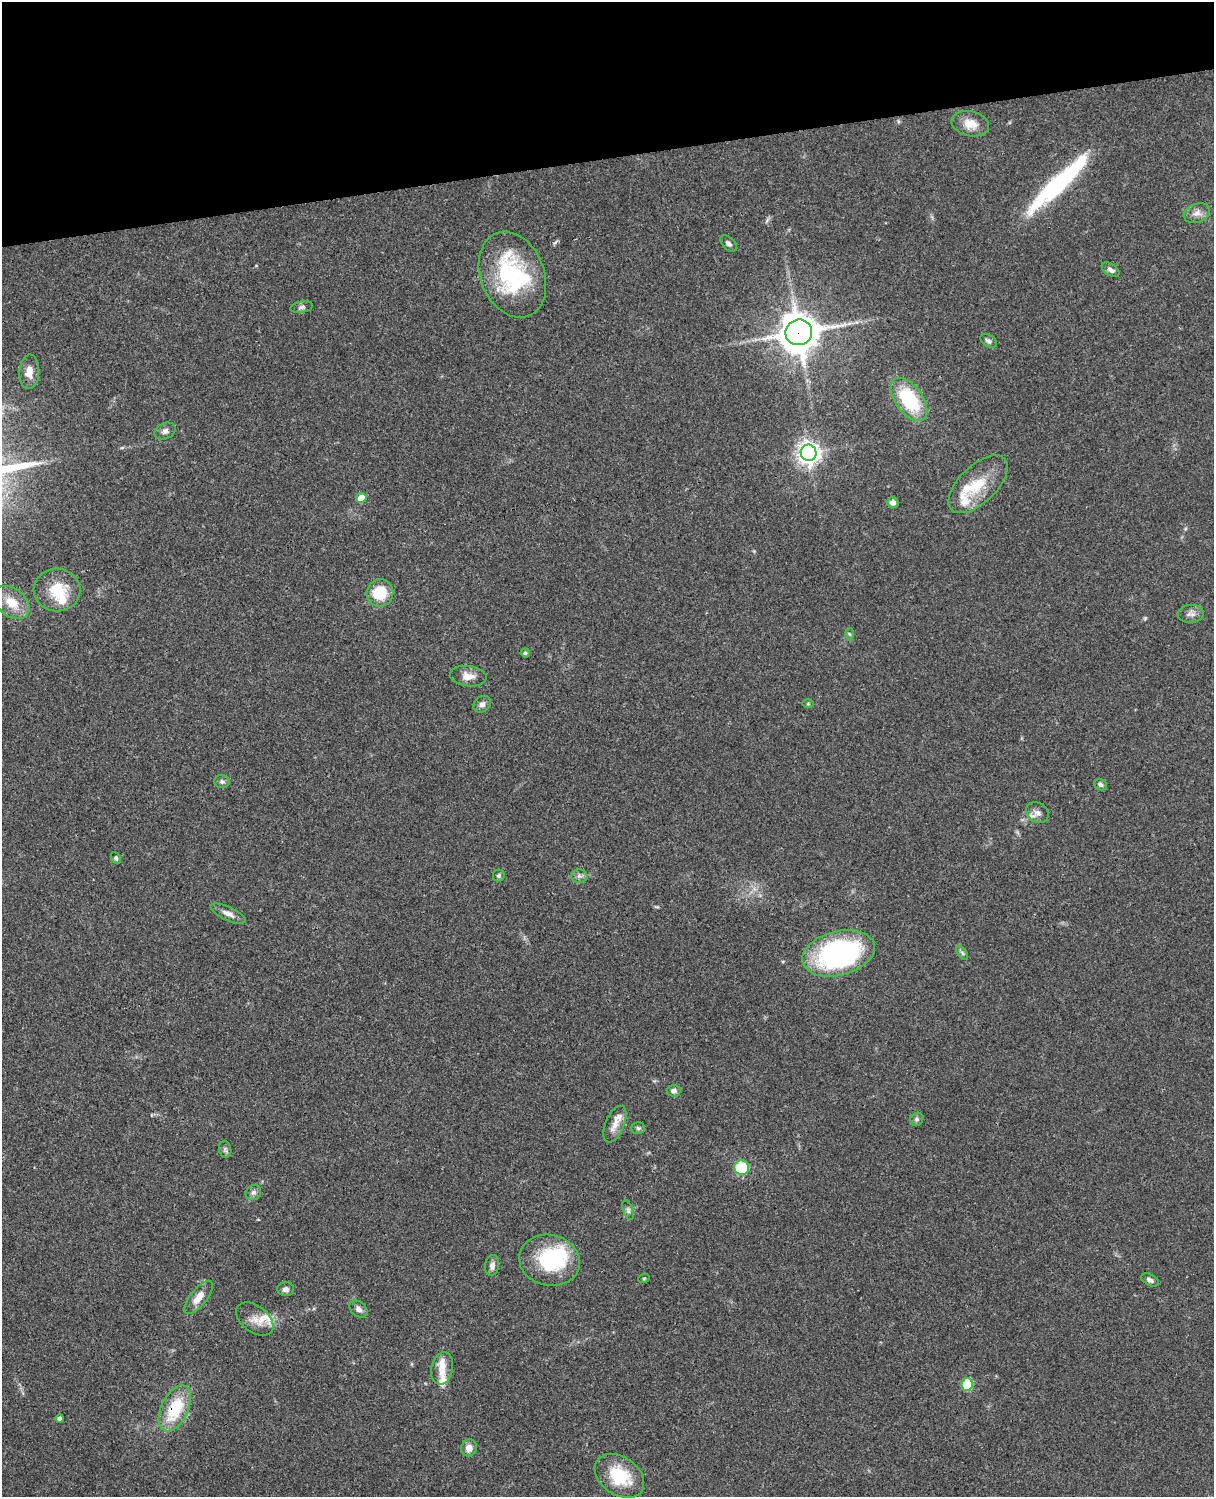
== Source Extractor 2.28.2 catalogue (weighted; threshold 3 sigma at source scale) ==
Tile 3 of 4 x 3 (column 3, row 1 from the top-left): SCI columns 2545-3756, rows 3269-4763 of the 5088 x 4927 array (HDU 1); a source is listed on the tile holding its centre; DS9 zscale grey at full resolution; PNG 1216 x 1499 px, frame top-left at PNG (2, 2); each listed source drawn as its Kron ellipse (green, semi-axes under 4 px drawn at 4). Shown black and unused: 10% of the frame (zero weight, under 3 of 4 exposures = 6% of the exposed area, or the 3 px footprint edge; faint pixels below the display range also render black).
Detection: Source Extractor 2.28.2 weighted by HDU 2 'WHT'; one run over the whole footprint, this tile lists its part. Background 0.096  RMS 0.0063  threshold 0.0284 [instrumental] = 3 sigma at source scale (4.5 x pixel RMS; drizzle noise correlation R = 1.50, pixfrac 1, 0.05/0.05 arcsec/px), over >= 5 px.
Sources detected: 67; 1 too faint to see at this stretch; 3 inside a brighter object's white glare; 1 long thin detection or spike segment (spike, bleed or trail) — neither listed nor drawn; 7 inside a brighter listed object's ellipse — not listed separately; the other 55 listed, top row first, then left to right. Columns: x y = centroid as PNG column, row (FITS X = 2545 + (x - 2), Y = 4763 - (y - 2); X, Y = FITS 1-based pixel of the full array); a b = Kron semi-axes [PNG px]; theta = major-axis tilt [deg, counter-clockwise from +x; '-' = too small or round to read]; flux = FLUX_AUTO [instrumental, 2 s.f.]
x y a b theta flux
970 124 19 12 -13 9.2
1197 213 14 9 21 4.4
728 243 10 5 -45 1.9
1110 270 10 5 -33 2.5
512 275 44 32 -69 68
302 307 11 5 10 1.9
799 332 13 13 - 1500
988 341 9 5 -31 1.8
29 372 17 10 87 6.4
909 400 25 13 -54 43
165 431 11 8 24 2.5
808 453 8 8 - 430
978 484 37 18 44 22
361 498 5 5 - 9.1
893 502 6 5 - 3
57 590 23 21 -3 21
380 593 14 13 - 20
11 602 20 14 -39 12
1191 614 13 9 3 3.5
849 634 6 4 -87 0.86
525 653 4 4 - 1
468 676 18 10 -6 6.1
482 704 9 7 38 2.8
808 704 6 4 0 0.7
222 782 8 6 -4 1.8
1101 785 6 5 - 1.5
1037 813 12 9 -34 3.7
116 858 6 4 -62 1.2
499 876 6 6 - 1.4
579 876 8 6 -1 2.3
228 914 19 6 -25 4.1
839 953 37 22 14 120
962 953 8 4 -53 1.2
674 1091 7 6 - 2.3
917 1119 7 6 - 1.4
615 1124 19 9 67 6
638 1128 7 5 -3 1.3
225 1149 8 6 -75 1.6
741 1168 7 7 - 28
253 1193 8 7 - 1.9
628 1210 10 5 -72 1.8
549 1260 31 25 -12 45
492 1265 10 7 82 3
644 1278 6 3 19 0.62
1150 1280 10 5 -26 2.1
286 1289 8 7 - 2.3
199 1297 20 8 52 7.5
359 1309 10 7 -39 3
255 1319 21 13 -37 7.6
442 1368 16 10 79 7.1
967 1385 6 5 - 35
175 1408 25 13 65 30
60 1419 4 4 - 2.3
469 1448 9 7 71 4.5
619 1476 27 19 -36 26
Overlapping masked pixels (flux is a lower limit): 2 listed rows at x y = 799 332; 175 1408